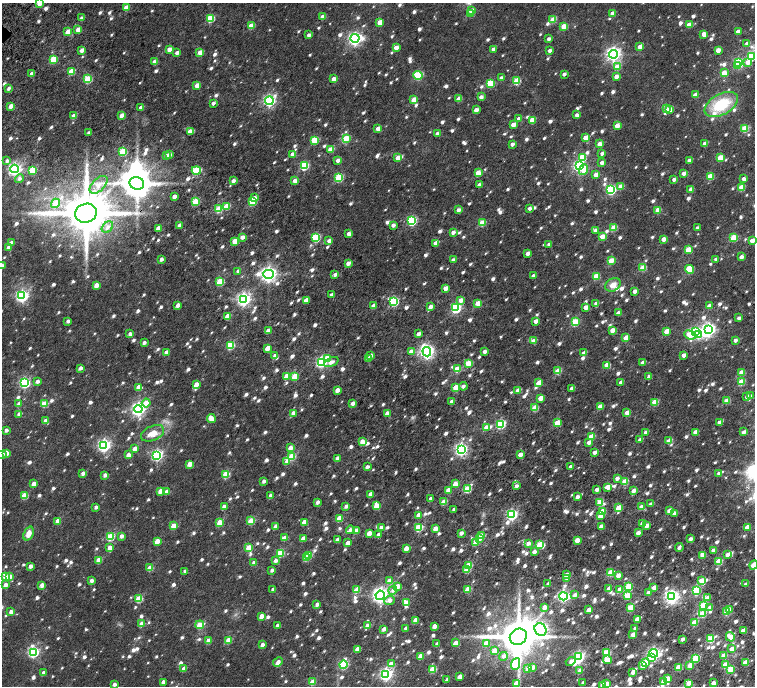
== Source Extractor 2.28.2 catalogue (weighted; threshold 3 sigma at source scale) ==
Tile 6 of 4 x 4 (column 2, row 2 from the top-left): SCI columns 1684-3188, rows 3220-4587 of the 6374 x 6374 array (HDU 1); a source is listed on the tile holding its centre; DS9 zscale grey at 2 x 2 block average (1 PNG px = mean of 2 x 2 image px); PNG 757 x 688 px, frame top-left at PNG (2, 3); each listed source drawn as its Kron ellipse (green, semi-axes under 4 px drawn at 4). Shown black and unused: <1% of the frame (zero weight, under 4 of 7 exposures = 11% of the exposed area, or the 3 px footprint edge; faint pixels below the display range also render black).
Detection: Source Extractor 2.28.2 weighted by HDU 2 'WHT'; one run over the whole footprint, this tile lists its part. Background 0.0185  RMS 0.0056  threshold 0.0229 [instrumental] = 3 sigma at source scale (4.09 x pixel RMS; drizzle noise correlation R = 1.36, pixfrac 0.8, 0.0396/0.0396 arcsec/px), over >= 5 px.
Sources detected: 1361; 7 too faint to see at this stretch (2 x 2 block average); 3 inside a brighter object's white glare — neither listed nor drawn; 3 coinciding with a brighter row at this scale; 22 inside a brighter listed object's ellipse — not listed separately; of the other 1326, all 500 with FLUX_AUTO >= 4.6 (the completeness limit of this list) listed and drawn (826 fainter detections not listed), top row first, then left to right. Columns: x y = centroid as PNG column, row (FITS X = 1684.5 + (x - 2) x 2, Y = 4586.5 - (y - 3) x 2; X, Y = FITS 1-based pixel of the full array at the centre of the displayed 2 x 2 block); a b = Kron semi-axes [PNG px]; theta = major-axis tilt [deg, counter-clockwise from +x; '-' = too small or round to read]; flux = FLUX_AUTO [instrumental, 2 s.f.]
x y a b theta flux
40 3 3 3 - 35
126 8 3 3 - 19
471 11 3 3 - 16
612 13 3 2 - 8.7
471 14 3 3 - 12
323 17 3 3 - 15
82 18 3 3 - 5.9
210 18 3 3 - 58
553 20 3 3 - 27
380 22 3 3 - 20
689 25 3 3 - 17
251 26 3 3 - 24
564 26 3 3 - 24
78 30 4 3 - 11
738 31 3 3 - 11
68 32 3 3 - 18
704 34 3 3 - 16
309 35 3 3 - 5.8
355 38 4 4 - 320
549 39 3 2 - 5.1
747 44 3 3 - 8
640 47 3 3 - 11
396 48 3 3 - 13
169 49 3 3 - 10
493 49 3 2 - 8.9
82 50 3 3 - 8.1
550 50 3 2 - 5.3
718 50 3 3 - 16
200 52 3 3 - 15
177 53 3 2 - 6.8
614 54 4 4 - 430
752 57 3 3 - 58
53 59 3 3 - 41
155 62 3 3 - 10
739 62 4 3 - 120
748 62 4 3 - 13
737 66 3 3 - 15
617 67 3 3 - 22
72 71 3 3 - 29
724 73 3 3 - 31
32 74 3 2 - 9.1
564 74 3 2 - 5.7
418 75 4 3 - 82
616 76 3 3 - 8.4
501 78 3 2 - 6.5
88 79 3 3 - 51
334 79 3 3 - 14
517 81 3 3 - 50
490 83 3 3 - 57
197 85 3 3 - 14
8 88 3 2 - 4.6
695 95 3 3 - 13
481 97 3 3 - 7.5
414 99 3 3 - 21
459 99 3 3 - 15
269 101 4 4 - 250
213 103 3 2 - 4.8
721 104 18 10 29 56
11 106 3 3 - 11
141 107 3 2 - 7.5
666 109 3 3 - 6
670 109 3 3 - 17
476 110 3 2 - 11
121 115 3 2 - 11
577 115 2 2 - 7.6
74 116 3 3 - 16
519 119 3 3 - 7.8
532 120 3 3 - 26
513 125 3 3 - 13
617 126 3 3 - 15
745 128 3 3 - 38
378 129 3 3 - 9.9
190 131 3 3 - 14
89 133 3 2 - 4.6
437 133 3 2 - 4.8
346 138 3 3 - 37
586 138 3 3 - 21
314 140 3 3 - 54
512 144 3 2 - 5.4
599 144 3 3 - 14
705 144 3 3 - 11
330 150 3 3 - 20
122 152 3 3 - 57
292 154 3 3 - 8.4
602 154 3 3 - 5
169 155 3 2 - 7.6
167 156 3 3 - 7.6
582 157 4 3 - 42
398 158 3 3 - 15
720 158 3 3 - 30
338 160 3 3 - 6.7
7 161 4 3 - 5.1
689 161 3 3 - 12
602 163 3 2 - 7
304 166 3 3 - 78
579 166 4 4 - 190
15 169 4 4 - 290
32 170 3 3 - 42
196 170 4 3 - 63
583 170 5 4 - 23
478 173 3 3 - 29
684 173 3 3 - 8.8
596 175 3 3 - 13
710 176 3 3 - 30
339 177 3 3 - 66
19 178 4 4 - 5.1
674 179 3 2 - 6
744 179 3 3 - 7.4
233 181 3 2 - 5.5
295 181 3 3 - 9.7
137 183 7 6 - 2800
99 185 11 6 44 8.4
479 185 3 2 - 8.5
621 186 3 3 - 16
741 187 3 3 - 30
611 189 4 4 - 130
691 189 3 3 - 13
174 197 3 2 - 7.8
254 198 3 3 - 13
195 201 3 3 - 44
252 202 3 3 - 43
55 203 5 4 - 18
227 206 3 3 - 33
529 208 3 3 - 5.6
219 209 3 3 - 36
458 210 3 3 - 7.3
658 210 3 3 - 23
86 213 11 9 17 7500
412 221 4 3 - 110
482 223 3 3 - 33
393 225 3 3 - 6.6
179 226 3 3 - 6.5
107 227 6 4 44 4.7
158 228 3 2 - 10
614 228 3 3 - 29
697 228 2 2 - 5.2
595 230 3 3 - 5.9
453 232 3 2 - 6.6
349 234 3 2 - 9.3
602 236 3 3 - 21
242 237 3 2 - 7.6
316 237 3 3 - 82
734 238 3 3 - 46
663 239 3 3 - 14
235 241 3 3 - 23
329 241 3 2 - 6.9
752 241 3 3 - 14
11 243 3 3 - 11
436 243 3 2 - 13
549 244 3 2 - 5
8 247 3 3 - 6
688 250 3 3 - 33
528 253 3 2 - 7.8
741 257 3 3 - 8.9
161 259 3 2 - 5.2
716 259 3 2 - 5.1
453 260 3 3 - 5.9
611 261 3 3 - 31
348 263 3 3 - 9.3
2 265 3 2 - 5.1
643 268 3 3 - 35
690 269 4 3 - 50
238 271 3 3 - 5.1
268 274 5 4 - 510
335 275 3 3 - 5.4
533 276 2 2 - 6.7
596 276 3 3 - 36
220 282 3 3 - 43
97 285 3 3 - 18
613 285 8 6 32 11
445 288 3 3 - 17
635 291 3 2 - 7.5
331 295 3 2 - 4.6
22 296 4 4 - 240
244 299 4 4 - 340
306 300 4 3 - 15
461 300 3 3 - 11
394 301 3 3 - 120
478 303 3 3 - 20
596 303 3 3 - 5.3
178 305 3 2 - 8.7
373 306 3 2 - 11
709 306 3 2 - 9
430 307 3 2 - 7.2
586 307 3 3 - 13
456 308 4 3 - 150
618 313 3 3 - 12
228 316 3 3 - 19
739 318 3 2 - 5.8
68 321 3 3 - 5.1
536 321 3 2 - 8.3
575 322 3 3 - 60
709 329 4 4 - 280
612 330 3 3 - 13
268 331 3 2 - 10
667 331 3 3 - 19
695 332 4 3 - 130
130 334 3 2 - 7.9
418 334 3 2 - 9.2
699 334 4 3 - 32
690 335 6 4 -24 23
626 338 3 3 - 17
735 340 2 2 - 6.2
534 341 3 3 - 14
144 343 3 3 - 4.7
230 345 3 3 - 59
268 348 3 3 - 19
411 351 3 3 - 7.7
485 351 3 2 - 5.6
166 352 3 2 - 7.8
427 352 5 4 - 420
584 353 3 3 - 11
684 355 3 3 - 7.6
275 356 3 3 - 7.4
371 356 3 2 - 7.3
327 358 3 3 - 18
368 358 3 3 - 5.3
321 362 4 4 - 170
331 362 7 4 24 6.7
468 363 3 3 - 38
643 363 3 2 - 11
607 365 4 3 - 19
80 368 3 2 - 6.8
457 369 3 3 - 28
558 371 3 3 - 31
741 372 3 3 - 8.3
287 376 3 3 - 19
295 376 3 3 - 35
649 377 3 3 - 6.4
37 381 3 3 - 5.9
621 382 3 2 - 6.7
741 382 3 3 - 35
25 383 4 4 - 160
539 383 3 3 - 22
196 384 3 3 - 13
463 386 4 4 - 4.8
139 387 4 3 - 12
456 387 3 3 - 31
572 388 3 2 - 7.3
337 390 3 2 - 11
518 390 3 3 - 15
750 396 3 3 - 4.6
747 397 3 3 - 6.5
540 398 3 3 - 18
452 401 3 2 - 7.2
727 401 3 3 - 22
655 402 3 3 - 38
146 403 4 3 - 15
353 403 3 3 - 7.7
19 404 3 3 - 8.2
45 404 4 3 - 28
600 407 3 3 - 20
535 408 3 3 - 31
138 409 4 4 - 340
293 413 3 3 - 6.7
387 413 3 3 - 12
627 413 3 3 - 15
19 414 3 2 - 5.9
211 418 4 3 - 16
45 421 3 3 - 7.4
719 422 4 2 - 9.7
557 423 3 3 - 33
501 424 4 3 - 110
486 427 3 3 - 8.3
6 430 3 2 - 5.8
646 432 3 2 - 5.3
696 432 3 3 - 15
744 432 4 2 - 5.8
152 433 12 7 24 14
591 437 3 3 - 32
640 440 3 3 - 10
669 441 3 3 - 17
362 442 3 3 - 18
589 443 3 3 - 6.3
104 445 4 4 - 270
290 448 3 3 - 12
135 449 3 3 - 8.4
461 449 4 4 - 280
595 452 3 3 - 5.8
6 453 3 3 - 13
2 454 3 3 - 7.3
520 454 3 3 - 8.8
128 455 3 3 - 13
157 455 4 4 - 190
292 457 3 3 - 45
337 458 3 2 - 6.2
287 462 4 3 - 8.9
190 464 3 3 - 23
367 467 3 2 - 5.6
571 467 3 2 - 9.6
83 473 3 3 - 8
719 473 3 3 - 5.8
226 474 3 3 - 51
105 475 3 3 - 6
617 478 3 3 - 6.2
264 481 3 2 - 5.1
625 481 3 3 - 27
34 484 3 3 - 15
455 484 3 3 - 20
516 486 3 2 - 5
608 487 3 3 - 16
467 489 3 3 - 53
597 489 2 2 - 7.8
448 490 3 3 - 15
160 491 3 3 - 14
634 491 3 3 - 9.3
167 492 3 3 - 11
370 494 3 2 - 9.7
24 496 3 3 - 30
271 496 3 3 - 7.8
577 497 3 3 - 6.4
430 499 3 2 - 6.2
317 502 3 3 - 6.1
444 502 3 3 - 28
600 502 3 3 - 27
651 504 3 2 - 6.9
346 506 3 3 - 5.8
377 506 3 3 - 27
641 506 3 3 - 5.6
96 507 3 2 - 5.2
224 507 3 3 - 14
619 508 3 3 - 34
454 510 3 2 - 5.3
602 511 3 3 - 21
669 511 3 3 - 8.9
674 513 3 2 - 8.1
419 515 3 2 - 11
512 515 4 4 - 180
601 516 4 3 - 14
339 518 3 3 - 31
58 521 3 3 - 16
251 521 3 3 - 41
304 522 3 3 - 13
220 523 3 3 - 33
642 523 3 2 - 8.6
174 526 3 3 - 27
276 526 3 3 - 5.6
647 526 3 2 - 12
601 527 3 2 - 12
747 527 3 2 - 11
381 528 3 3 - 6.3
419 528 3 3 - 62
435 529 3 3 - 12
350 530 4 3 - 4.9
356 531 3 3 - 15
369 533 3 3 - 17
461 533 3 2 - 5.4
638 533 3 2 - 8.8
28 534 7 5 69 11
379 535 3 2 - 6.7
122 536 3 3 - 6.6
481 536 3 3 - 23
110 537 3 3 - 59
285 538 3 3 - 16
303 538 3 3 - 15
337 539 3 2 - 6.2
479 539 3 3 - 19
690 539 3 3 - 6.2
577 540 3 3 - 18
157 541 3 3 - 26
476 542 3 3 - 26
348 543 3 3 - 12
528 543 3 3 - 5.8
540 545 3 3 - 53
110 548 3 3 - 13
249 548 3 3 - 31
406 548 3 3 - 17
679 548 4 2 - 5.1
713 550 3 2 - 7.7
534 552 3 3 - 9.2
280 553 3 3 - 50
702 555 4 3 - 13
727 555 3 3 - 6
308 556 3 3 - 35
307 558 3 3 - 26
99 560 3 3 - 29
275 561 3 3 - 6.2
719 561 3 3 - 38
254 563 3 3 - 6.6
468 565 3 3 - 32
754 565 5 3 - 26
30 566 3 3 - 6.8
150 568 3 3 - 26
467 569 3 3 - 30
272 570 3 2 - 5.5
185 571 3 3 - 5.4
611 573 3 3 - 41
566 575 3 3 - 9.3
618 575 3 3 - 12
5 577 3 3 - 21
10 577 3 3 - 9.3
567 579 3 3 - 6.5
92 581 3 2 - 8.3
389 581 3 3 - 10
702 581 4 3 - 29
548 584 3 2 - 5
746 584 2 2 - 5.9
5 585 3 3 - 10
42 585 3 3 - 13
398 586 3 3 - 14
628 587 3 3 - 53
654 588 3 3 - 12
273 589 3 2 - 6
468 589 3 3 - 23
609 589 4 3 - 5.3
619 589 4 3 - 12
357 590 3 3 - 26
393 590 4 4 - 5.1
696 591 3 3 - 77
648 592 3 3 - 6.1
380 595 4 4 - 500
575 595 4 3 - 5.3
627 595 4 3 - 21
563 596 4 4 - 190
672 597 4 4 - 360
707 598 3 3 - 11
139 599 3 3 - 48
389 600 5 4 - 7.4
406 603 3 3 - 16
317 604 4 2 - 6.5
703 605 3 3 - 49
544 607 3 3 - 8.8
710 607 4 3 - 5.2
630 608 3 3 - 40
729 609 3 2 - 7.5
589 610 3 3 - 12
11 612 3 3 - 8.9
727 612 3 3 - 38
703 614 4 3 - 37
261 616 3 3 - 15
637 619 3 3 - 10
415 620 3 2 - 11
694 623 3 3 - 29
142 624 3 3 - 21
200 625 4 3 - 20
277 625 3 2 - 7.1
367 626 3 3 - 13
434 626 3 3 - 12
406 628 3 2 - 7.4
635 628 3 2 - 4.9
384 629 3 2 - 8.2
540 629 6 5 - 310
743 630 3 2 - 11
633 634 3 3 - 12
518 637 9 8 - 4600
730 637 5 3 - 20
683 639 3 2 - 5.7
711 639 4 3 - 54
228 640 3 3 - 27
208 641 3 3 - 18
456 643 3 3 - 15
486 643 3 3 - 15
437 644 3 2 - 5.2
262 645 3 2 - 8.5
357 649 4 2 - 11
732 649 3 3 - 10
494 651 3 3 - 17
33 652 4 4 - 200
606 653 3 3 - 46
653 653 4 3 - 260
421 656 3 3 - 22
503 656 4 4 - 5.4
724 656 3 3 - 15
578 657 4 3 - 190
652 658 4 3 - 20
696 658 3 3 - 60
607 660 4 3 - 13
278 662 5 3 - 5.3
571 662 5 3 - 4.6
745 662 3 3 - 14
645 663 3 3 - 18
343 664 4 3 - 94
391 664 3 3 - 14
516 664 6 4 68 70
643 665 3 3 - 19
690 665 3 3 - 19
725 665 3 3 - 20
533 667 3 3 - 5.5
678 667 3 3 - 31
184 669 3 3 - 12
433 669 3 3 - 40
528 669 3 3 - 13
730 669 3 3 - 37
580 671 3 3 - 13
633 672 3 3 - 9.1
43 673 3 3 - 7.4
386 674 4 4 - 280
460 677 3 3 - 11
668 679 4 3 - 22
447 680 3 2 - 6.2
663 681 3 3 - 14
163 682 3 2 - 9.3
313 682 3 3 - 26
516 683 3 3 - 15
583 683 3 2 - 5.3
689 683 3 3 - 12
713 683 3 3 - 12
114 684 3 2 - 6.6
607 684 3 3 - 12
602 685 3 3 - 8.8
Isophote crosses this tile's border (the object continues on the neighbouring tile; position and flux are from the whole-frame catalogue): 7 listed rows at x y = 40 3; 752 57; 752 241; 2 265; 2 454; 754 565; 602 685